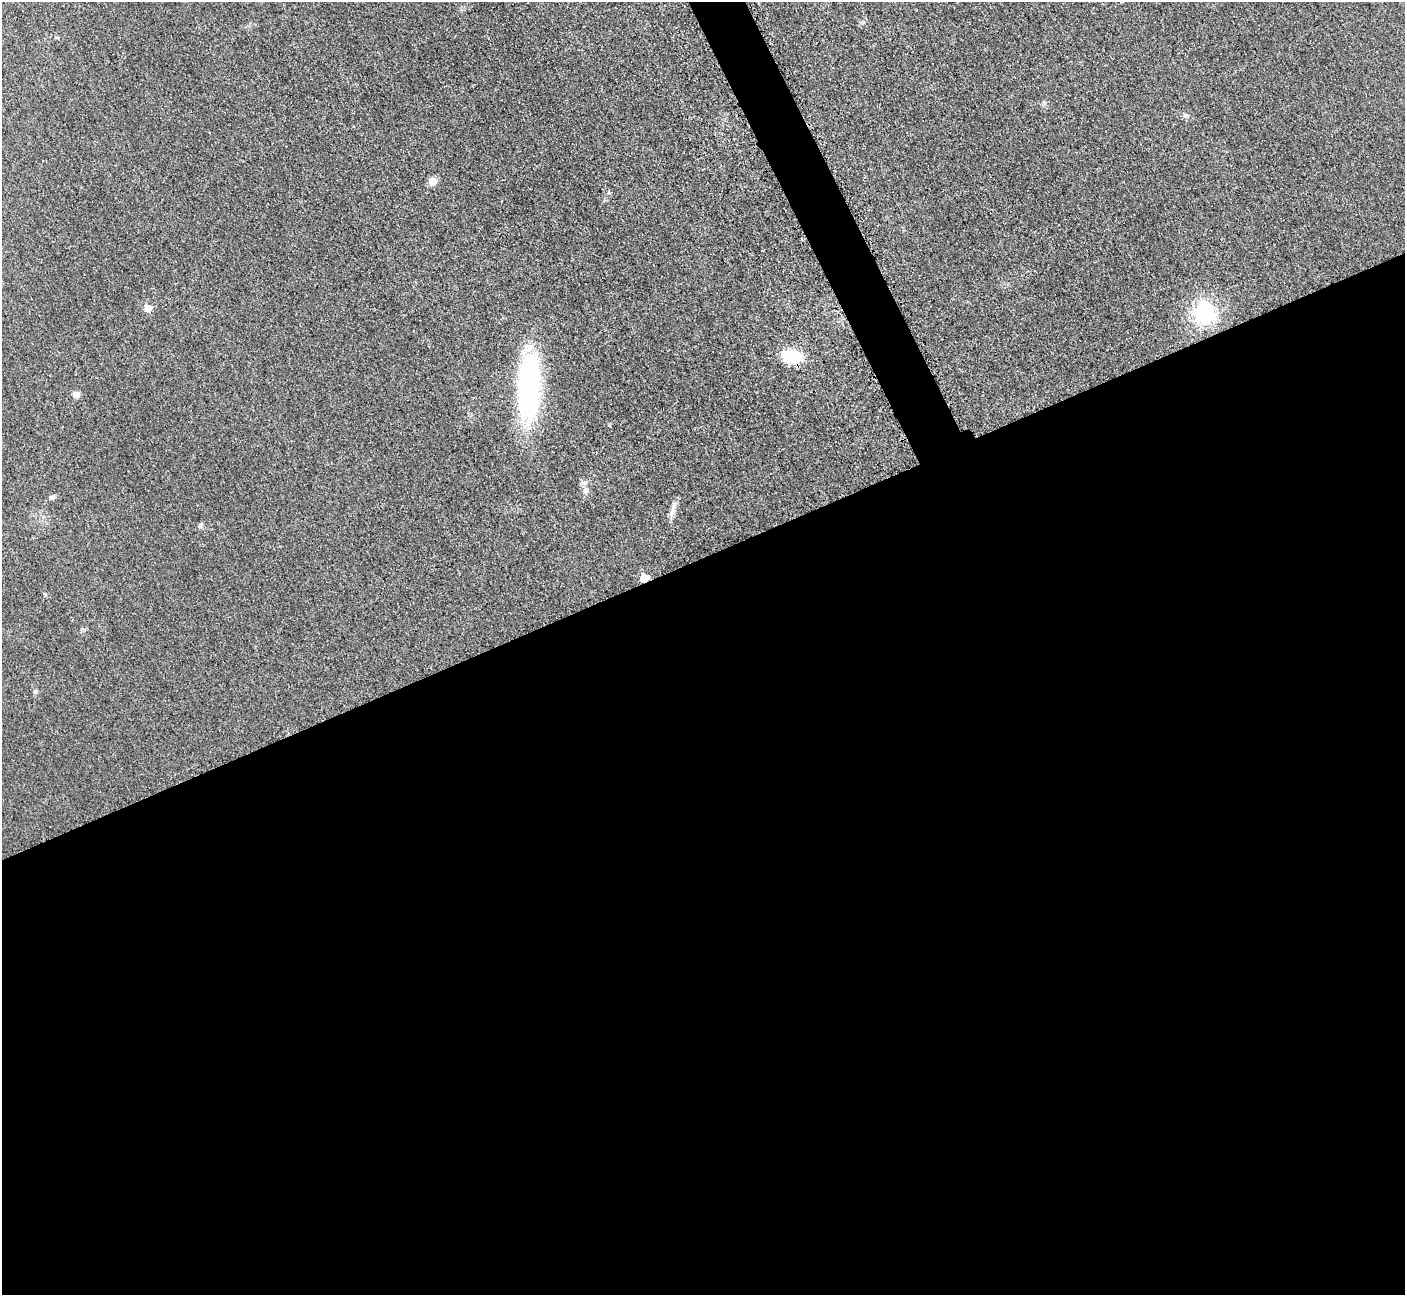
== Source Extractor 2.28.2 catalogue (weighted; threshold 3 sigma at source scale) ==
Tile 15 of 4 x 4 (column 3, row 4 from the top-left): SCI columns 2871-4273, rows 193-1485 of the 5699 x 5664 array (HDU 1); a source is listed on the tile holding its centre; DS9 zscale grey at full resolution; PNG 1407 x 1297 px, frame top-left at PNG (2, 2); no overlay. Shown black and unused: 58% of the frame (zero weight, under 3 of 5 exposures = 4% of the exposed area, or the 3 px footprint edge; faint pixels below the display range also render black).
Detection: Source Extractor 2.28.2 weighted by HDU 2 'WHT'; one run over the whole footprint, this tile lists its part. Background 0.0195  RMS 0.0051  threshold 0.0228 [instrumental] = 3 sigma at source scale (4.5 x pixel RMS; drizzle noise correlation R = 1.50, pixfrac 1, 0.05/0.05 arcsec/px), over >= 5 px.
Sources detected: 11; all 11 listed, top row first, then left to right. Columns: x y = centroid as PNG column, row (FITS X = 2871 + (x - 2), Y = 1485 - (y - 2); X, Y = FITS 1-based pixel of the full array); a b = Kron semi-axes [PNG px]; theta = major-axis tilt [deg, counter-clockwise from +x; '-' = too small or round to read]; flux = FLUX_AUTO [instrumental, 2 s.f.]
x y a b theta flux
432 182 9 9 - 3.6
148 308 8 7 - 4.5
1205 313 20 20 - 37
791 356 23 13 -10 19
528 388 76 25 87 78
76 395 6 6 - 3.1
585 491 8 6 -69 1.5
52 497 7 5 0 1.5
672 513 9 4 82 1.8
200 526 6 6 - 1
644 578 7 7 - 7.1
Overlapping masked pixels (flux is a lower limit): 1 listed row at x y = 644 578
Unlisted compact peaks at least as high as the median listed source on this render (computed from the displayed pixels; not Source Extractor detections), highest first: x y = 35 692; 1185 116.